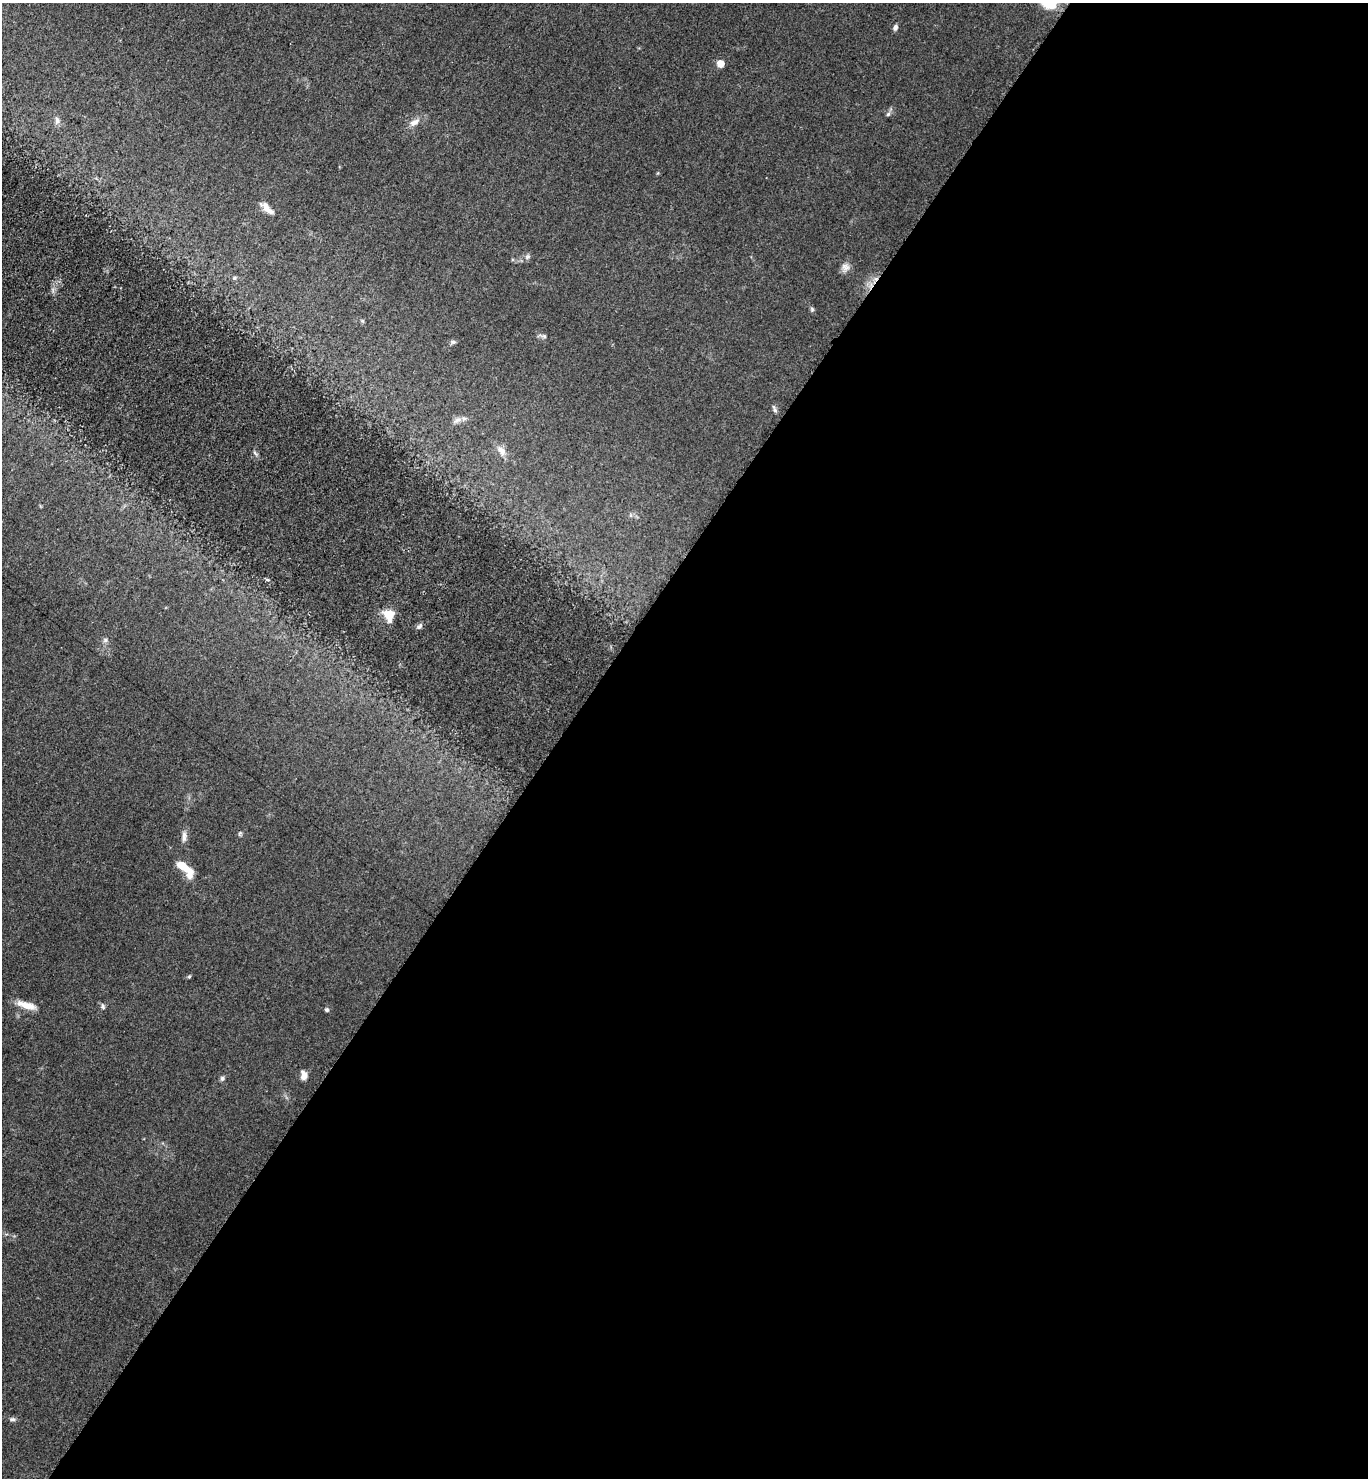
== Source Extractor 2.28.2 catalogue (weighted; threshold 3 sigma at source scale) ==
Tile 12 of 4 x 4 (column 4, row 3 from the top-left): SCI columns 4401-5766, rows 1488-2963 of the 5928 x 5924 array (HDU 1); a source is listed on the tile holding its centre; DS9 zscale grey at full resolution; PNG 1370 x 1480 px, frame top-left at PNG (2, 3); no overlay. Shown black and unused: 59% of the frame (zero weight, under 3 of 5 exposures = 1% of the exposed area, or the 3 px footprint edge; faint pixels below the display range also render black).
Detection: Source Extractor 2.28.2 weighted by HDU 2 'WHT'; one run over the whole footprint, this tile lists its part. Background 0.0496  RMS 0.0058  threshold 0.0261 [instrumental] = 3 sigma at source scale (4.5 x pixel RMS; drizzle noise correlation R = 1.50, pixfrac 1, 0.05/0.05 arcsec/px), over >= 5 px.
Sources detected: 28; all 28 listed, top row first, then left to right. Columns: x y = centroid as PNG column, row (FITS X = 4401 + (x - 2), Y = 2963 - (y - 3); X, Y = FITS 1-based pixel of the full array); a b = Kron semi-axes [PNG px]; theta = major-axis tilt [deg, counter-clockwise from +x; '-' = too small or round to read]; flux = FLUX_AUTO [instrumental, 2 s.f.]
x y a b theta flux
895 27 7 5 72 1.6
720 64 5 5 - 11
888 114 7 4 45 1.1
57 120 11 6 89 2.1
414 122 15 7 24 3.9
266 206 16 9 -49 4.3
527 257 6 5 - 1.2
845 267 12 9 -29 3.1
234 278 5 4 - 0.76
812 309 6 5 - 0.91
544 336 7 4 -18 0.95
453 342 7 5 -2 1.2
774 409 12 4 -68 1.4
457 420 12 5 34 2.3
501 451 12 8 -49 4.1
389 615 14 10 -83 9.2
419 626 9 5 38 1.5
105 640 7 5 15 1.4
240 833 6 4 71 0.8
184 836 15 6 88 2.6
185 868 25 9 -43 12
189 976 5 4 - 0.72
27 1005 24 7 -16 7.2
103 1006 8 5 -70 1.1
327 1010 5 5 - 0.99
304 1075 9 7 -84 3.5
222 1078 6 6 - 1.2
12 1419 8 5 -8 1.3